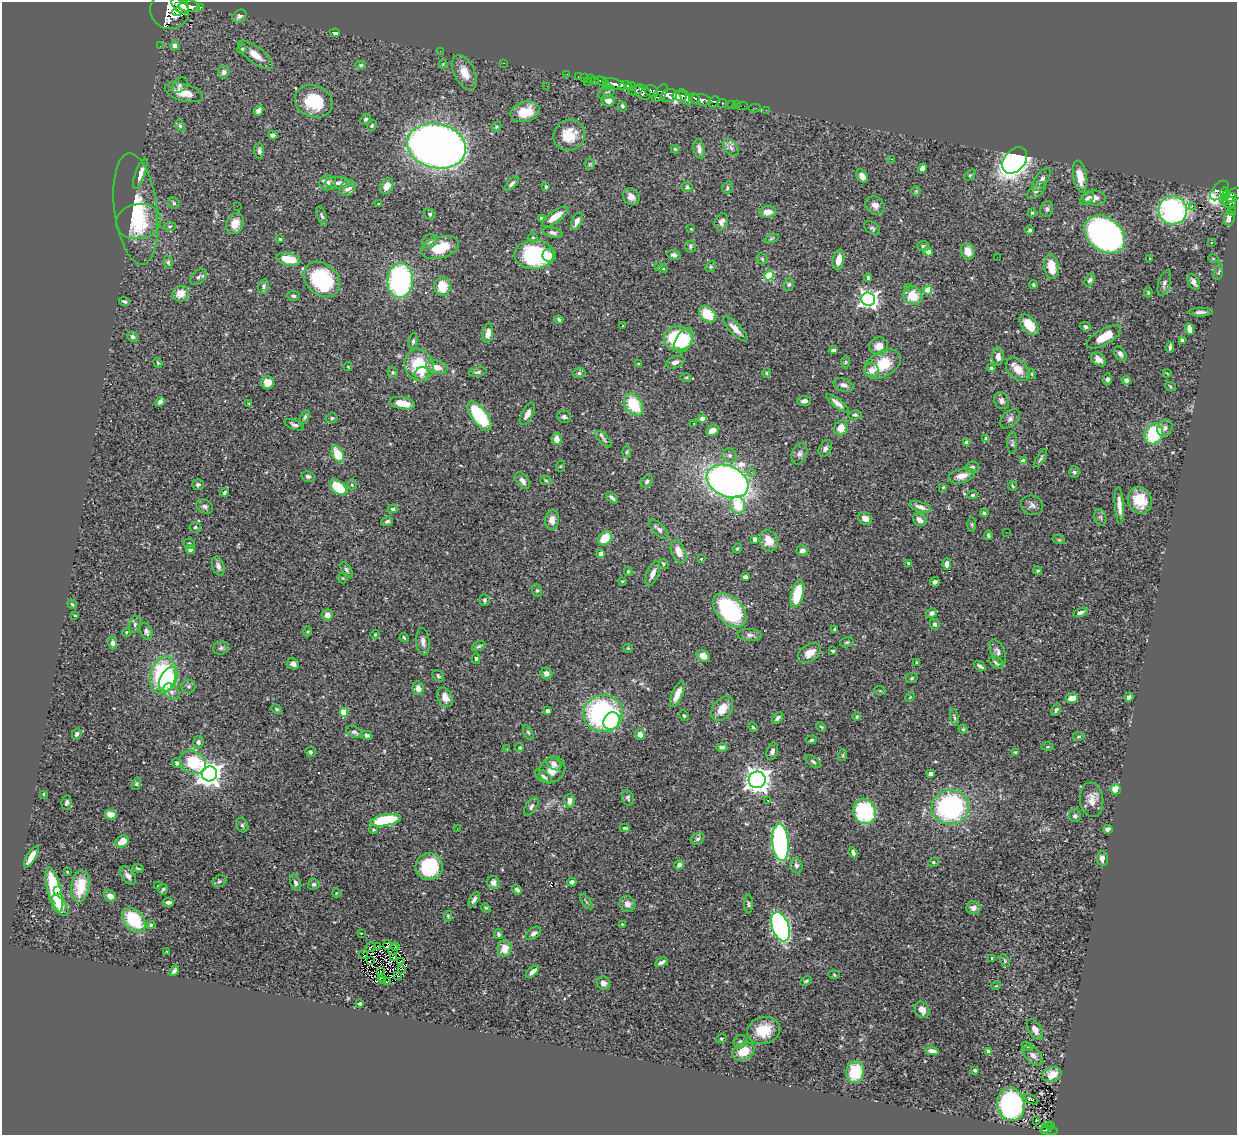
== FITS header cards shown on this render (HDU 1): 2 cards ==
NAXIS1  =                 1235
NAXIS2  =                 1133

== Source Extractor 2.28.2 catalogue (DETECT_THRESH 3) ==
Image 1235 x 1133 px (HDU 1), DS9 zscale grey, 1 PNG px = 1 image px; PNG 1239 x 1137 px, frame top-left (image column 1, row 1133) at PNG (2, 2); each listed source drawn as its Kron ellipse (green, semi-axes under 4 px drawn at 4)
Background 0.849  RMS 0.03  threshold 0.0897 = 3 sigma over >= 5 px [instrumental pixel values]
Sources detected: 493; all 493 listed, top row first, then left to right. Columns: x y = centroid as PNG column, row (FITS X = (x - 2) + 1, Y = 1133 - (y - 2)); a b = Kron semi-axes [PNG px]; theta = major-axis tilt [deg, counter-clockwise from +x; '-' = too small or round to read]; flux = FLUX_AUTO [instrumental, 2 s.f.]
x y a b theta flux
180 6 10 5 -41 3000
189 6 10 5 -1 2200
200 7 3 3 - 91
170 10 19 19 - 6500
177 12 5 4 - 1000
239 16 7 6 - 6
335 33 5 4 - 5.6
160 46 2 2 - 9.7
175 46 4 4 - 17
242 49 4 4 - 3.8
440 51 2 2 - 5.7
255 55 21 8 -38 23
503 63 3 2 - 240
443 64 4 4 - 1.8
361 65 5 4 - 2.7
224 72 6 5 - 6.4
464 72 19 10 -66 28
567 74 2 2 - 9.2
578 76 2 2 - 10
584 78 2 2 - 3.5
591 79 3 2 - 8.4
595 81 4 3 - 51
601 81 6 3 -18 35
588 82 2 2 - 62
614 84 11 5 -15 1900
180 85 9 6 45 5.6
625 85 6 3 4 700
547 86 3 2 - 1.6
606 86 3 2 - 9.1
631 86 5 3 - 510
636 91 7 3 19 320
651 91 7 5 -31 600
607 92 9 5 32 4.6
643 92 9 6 -43 660
184 93 19 8 -15 31
660 93 10 5 52 570
669 96 8 6 17 1100
680 96 7 5 -7 2100
685 97 9 4 -59 1000
694 98 6 3 -30 260
608 100 7 6 - 13
701 100 10 5 -9 1100
314 101 19 16 -22 80
714 102 6 4 44 330
722 103 5 3 - 160
731 104 2 2 - 16
736 105 2 2 - 8.9
622 106 5 4 - 3.2
742 106 6 2 0 14
755 108 6 2 0 16
766 110 2 2 - 10
258 111 6 4 52 9
525 112 15 10 14 49
366 119 6 5 - 3.3
180 126 6 4 -63 3.1
372 126 6 4 51 3
496 127 5 4 - 3.1
273 135 4 4 - 5.9
569 135 16 15 - 47
437 146 30 22 -12 1800
731 147 9 6 -50 8
675 149 4 4 - 2.4
699 149 10 5 -79 8.7
259 151 7 5 -86 5.5
892 159 3 3 - 0.91
1015 160 15 10 50 910
590 164 5 5 - 2.8
922 168 5 4 - 7.5
140 174 16 5 70 15
970 175 6 4 45 2.5
862 176 7 5 -57 9.3
1080 176 16 6 -81 29
1042 179 13 6 56 9.2
328 183 8 7 - 9.5
339 183 13 6 -3 10
512 184 9 4 46 5.3
387 186 8 6 60 17
546 187 4 3 - 3.3
687 187 6 5 - 3.3
348 188 9 7 36 15
727 188 6 5 - 4
1037 190 11 6 41 7.2
1219 190 12 6 48 240
916 191 5 5 - 2.3
1225 192 4 3 - 190
1226 195 5 3 - 110
1234 195 9 6 30 500
631 197 9 7 -46 14
1087 198 8 5 42 4.8
1095 198 11 7 -4 13
1229 199 8 3 36 340
174 203 6 5 - 3.2
379 203 4 2 - 1.4
1230 203 7 5 -56 390
875 205 10 8 -36 13
237 206 2 2 - 29
1193 206 2 2 - 4.5
136 209 56 21 -83 120
1047 209 8 6 85 5.8
1173 210 14 14 - 400
1232 211 5 3 - 27
768 212 8 6 4 16
1032 213 4 4 - 2.2
430 214 6 5 - 3.6
322 216 10 4 -72 4.3
555 217 16 6 36 26
1229 218 8 5 86 16
541 219 4 4 - 4
138 221 22 17 10 48
577 221 9 5 66 11
721 222 9 6 67 8.6
235 223 11 8 67 26
170 226 6 3 1 2.6
872 228 9 5 -35 4.7
691 229 3 3 - 1.4
1030 230 4 4 - 3.8
553 233 10 5 -12 6
1105 234 22 16 -38 660
533 238 5 4 - 2.9
280 239 3 3 - 1.9
771 239 7 3 19 2.8
429 241 8 6 29 6.1
1212 243 3 3 - 2.3
690 246 6 5 - 3.7
923 246 6 5 - 3.8
440 248 19 10 16 57
968 251 8 6 -75 23
928 252 5 4 - 15
534 254 20 14 3 200
549 255 7 6 - 13
674 255 6 4 -9 4.8
997 257 2 2 - 0.91
1150 258 3 2 - 1.7
1213 258 5 3 - 1.7
288 259 12 6 -12 41
762 259 6 5 - 2.8
838 260 10 5 76 21
168 262 6 4 -81 3.6
658 267 4 3 - 2.1
711 267 6 4 54 2.7
1051 267 12 7 -81 38
663 268 5 3 - 1.7
1219 272 8 3 76 2.6
769 275 5 4 - 100
198 277 10 6 44 6.2
868 278 4 3 - 3.6
322 279 20 15 -42 160
1090 280 7 4 62 4.6
400 281 17 13 85 370
1194 282 8 5 -61 8.4
1164 283 13 6 74 7.6
789 284 6 5 - 3.8
1033 285 5 4 - 2.8
264 286 7 5 81 5
442 287 9 8 - 41
909 287 3 3 - 1.6
928 290 4 4 - 48
1148 292 5 4 - 2.1
181 294 8 7 - 24
293 296 6 4 -8 4.2
913 296 10 9 - 39
868 299 7 6 - 760
124 301 5 3 - 3.5
1200 312 12 4 0 7.5
708 314 10 7 -39 58
559 319 4 3 - 2.8
622 325 3 2 - 3.2
1029 325 12 7 -48 35
1085 327 6 4 -22 4.8
735 329 17 5 -47 15
1190 329 6 4 -68 14
488 333 10 5 81 17
132 337 5 5 - 4.5
1104 337 19 8 29 37
678 338 14 12 1 130
1182 340 4 4 - 4.7
413 341 7 4 84 3.9
684 341 13 8 58 64
879 346 9 9 - 18
1170 347 5 3 - 5.1
833 350 4 3 - 5.1
1120 354 8 5 -56 6.3
998 356 9 6 -89 14
1098 359 8 6 -38 11
675 362 9 6 19 9.7
845 362 6 4 88 2.8
158 363 5 4 - 2.1
638 364 4 3 - 2
883 364 20 12 29 59
419 365 16 14 -64 82
348 367 4 4 - 1.8
437 367 11 6 -14 17
991 368 4 4 - 2.9
1018 369 14 9 -44 25
871 370 7 7 - 16
393 372 5 5 - 2.9
478 372 9 4 12 4.8
579 373 6 5 - 4.1
767 373 5 3 - 2.1
1167 373 4 3 - 1.4
422 374 7 6 - 8.6
1032 374 5 3 - 1.8
686 377 6 4 0 2.3
1107 379 5 4 - 4.8
1126 380 4 4 - 5.4
268 383 6 6 - 22
844 385 10 6 -18 8.7
1170 386 6 3 -20 2.1
804 401 7 5 5 7.3
1002 401 9 7 -63 7.5
160 402 5 4 - 7
402 403 13 6 -11 30
837 403 14 4 -38 12
249 404 4 3 - 1.6
634 405 12 8 -56 75
527 414 12 5 62 11
855 415 6 4 0 3.8
480 416 17 7 -54 150
305 417 7 4 58 3.8
564 417 7 6 - 5.1
332 418 6 4 16 3.6
702 419 4 4 - 27
1010 419 11 7 44 7.6
693 423 4 3 - 1.9
294 425 10 4 -21 6
841 428 7 6 - 20
1165 428 9 7 52 7.7
712 431 7 5 25 15
1154 434 11 8 63 110
986 438 3 3 - 5.9
557 439 6 5 - 18
604 439 10 4 -46 5.1
967 443 4 4 - 18
1012 443 11 5 88 4.1
825 448 9 6 60 7.1
626 452 6 4 88 3.1
338 454 8 5 -63 49
799 454 11 7 70 8.4
729 455 7 6 - 6.2
1041 458 10 3 57 4
1023 461 4 4 - 17
561 466 6 4 71 2.1
972 467 7 5 13 5.4
751 472 3 3 - 4.9
1074 472 5 5 - 4
308 476 6 5 - 3.8
962 476 14 7 15 18
523 481 10 6 -53 9.3
546 481 6 4 -3 2.3
647 481 7 5 51 5.5
728 481 22 15 -25 1100
198 485 6 5 - 5.2
352 485 6 4 71 3.2
1013 486 5 3 - 2.3
943 487 4 3 - 2.1
338 488 9 6 -39 74
225 492 5 3 - 3.6
972 495 5 4 - 3.4
612 498 7 3 -41 5.8
1140 500 13 11 -60 45
738 505 9 7 -75 57
1032 505 11 9 -26 9.4
205 506 8 6 -26 6.6
1119 506 19 4 -86 16
920 507 11 5 -20 11
393 509 5 3 - 3.7
984 513 4 4 - 3.2
1100 517 8 5 -74 4.5
865 518 7 5 -32 14
552 520 10 7 81 13
920 520 7 5 -36 12
387 521 6 4 19 4.4
972 524 7 4 -89 3
195 527 6 5 - 4.1
659 529 12 6 -44 9
1006 532 2 2 - 3.2
988 535 4 4 - 3.5
605 538 8 6 50 42
755 539 4 4 - 9.1
1059 540 6 4 -18 2.5
769 541 11 9 -63 30
189 544 6 5 - 3.6
737 548 5 4 - 2.3
190 549 4 4 - 13
802 550 6 5 - 6.6
679 552 12 6 -68 21
601 554 4 4 - 17
701 559 3 2 - 1.6
909 563 4 3 - 3.3
663 564 5 4 - 2.3
947 564 5 4 - 9.9
218 566 10 6 -72 9.1
346 570 8 4 -57 4
628 571 5 4 - 2.6
1038 571 4 4 - 3.1
653 574 13 5 67 13
745 577 4 4 - 6.8
343 578 5 5 - 2.4
622 581 3 3 - 2.7
935 582 5 4 - 5.4
537 590 6 5 - 3.4
797 594 14 6 76 82
484 600 5 5 - 5.5
72 604 5 3 - 2.3
730 610 20 13 -47 250
1080 612 7 4 17 5.5
932 613 6 4 31 6.8
327 615 5 5 - 13
75 616 4 2 - 1.6
135 624 8 5 74 4.7
935 624 5 4 - 3.8
835 630 4 3 - 4.1
146 631 9 5 -72 7.4
308 631 5 3 - 2.2
126 632 4 4 - 2.1
375 634 5 4 - 2.1
750 635 12 6 -5 7.3
404 638 4 3 - 2.4
423 642 14 6 -84 10
847 642 7 5 15 3.5
113 643 6 4 -89 6.6
479 646 7 3 25 3
221 648 8 6 17 4.7
628 648 5 4 - 2.3
833 651 3 3 - 3.1
998 651 13 6 -65 8.1
809 653 12 8 33 21
703 656 7 5 -33 18
476 658 5 4 - 2.6
917 662 4 3 - 1.8
997 663 8 5 -35 7.4
293 664 6 5 - 8.7
980 666 6 3 -33 4.9
546 673 6 6 - 7.6
163 675 19 12 77 190
438 676 6 4 -45 3.3
912 678 6 5 - 2.7
168 679 13 8 62 110
189 686 7 7 - 5
418 688 7 5 -77 12
880 691 6 3 -19 1.9
171 692 9 6 -49 9
677 694 13 5 67 21
445 697 10 7 -63 17
910 697 5 3 - 1.7
1129 697 4 4 - 6.4
1072 698 6 5 - 25
277 709 5 4 - 2.9
722 709 14 9 54 29
1056 710 6 4 65 4.5
547 711 4 3 - 12
344 712 4 4 - 58
603 714 20 18 10 370
684 716 5 3 - 2.2
857 716 4 4 - 2.7
954 717 8 3 -80 3.3
778 718 7 4 44 5.7
611 721 9 7 55 110
753 727 5 4 - 2.6
821 727 5 3 - 2
963 729 4 4 - 2.4
354 732 9 5 -25 5.2
528 732 8 4 -62 3.5
77 734 5 4 - 6.1
640 734 5 5 - 13
367 735 6 4 -16 4.1
1079 736 6 4 7 2.9
811 740 5 4 - 2.8
198 742 6 5 - 5.3
722 747 5 3 - 6
1048 747 6 3 0 2.1
520 748 4 4 - 2.6
507 749 4 3 - 1.9
772 751 9 5 72 7
311 752 5 5 - 3.4
1016 752 4 3 - 2.2
843 755 6 4 72 2.3
193 762 14 11 -31 82
813 762 9 4 -37 4.1
177 763 5 4 - 5.5
554 764 8 5 -36 11
552 770 14 12 40 27
930 773 4 3 - 13
209 774 8 7 - 1800
543 776 10 5 -35 6
757 780 8 8 - 1800
136 784 6 4 72 2.7
1116 789 5 5 - 28
43 794 3 2 - 1.5
628 798 8 5 -75 4.1
768 800 3 2 - 2
1092 800 17 11 -83 21
569 801 7 5 85 10
67 803 7 5 80 5
531 807 10 5 56 5.6
950 807 19 17 9 330
865 811 13 11 -67 150
111 815 6 5 - 22
1075 816 6 6 - 4.6
385 820 15 5 10 120
242 825 7 6 - 4.3
625 828 5 3 - 2.7
457 829 2 2 - 4.5
1108 829 4 4 - 10
373 830 4 4 - 3.3
698 839 7 5 37 4.7
122 841 7 5 35 24
780 842 18 8 -85 400
853 852 5 3 - 5.6
31 857 12 4 59 20
1102 859 7 5 -82 11
933 862 5 4 - 2.8
679 865 5 4 - 7
796 866 8 6 -75 6.6
429 867 13 13 - 140
138 868 6 2 -22 2.7
67 872 3 2 - 1.5
128 876 11 5 -53 8.3
219 881 7 5 21 4.2
572 882 4 4 - 6
295 883 9 5 -67 5.1
493 883 6 6 - 13
314 884 6 5 - 4.5
80 886 16 9 81 55
157 886 3 3 - 3.2
163 889 5 4 - 3.4
54 890 23 7 -77 94
517 890 5 3 - 6.2
58 891 4 3 - 30
336 893 4 2 - 1.4
110 896 6 5 - 12
474 900 8 4 59 6.9
168 902 5 4 - 6.2
586 902 9 2 -54 2.5
627 904 8 7 - 9.6
748 904 9 3 -90 3.3
60 905 12 5 -56 13
486 908 5 4 - 2.5
973 908 7 6 - 11
448 916 5 4 - 2.4
134 920 14 9 -48 100
622 924 3 2 - 1.4
151 925 4 4 - 2.5
780 927 15 8 -69 540
361 933 2 2 - 1.4
533 933 8 5 39 6.9
498 934 5 4 - 3.8
387 945 5 2 - 1.3
378 946 2 2 - 0.22
371 947 5 2 - 1.7
395 947 3 2 - 1.2
505 948 8 7 - 26
393 949 6 2 48 0.81
167 952 3 3 - 1.8
363 954 4 2 - 1.8
393 957 3 2 - 3.6
992 958 3 2 - 2.6
370 961 3 2 - 1
1005 961 7 4 -60 2.3
400 962 3 2 - 2
661 962 7 3 27 5.9
401 969 2 2 - 0.99
174 971 6 3 50 4.4
380 972 2 2 - 1.3
532 972 8 4 41 12
834 974 5 3 - 2
397 975 3 2 - 1.1
381 978 2 2 - 0.36
383 980 3 2 - 2
806 981 6 4 28 3.1
387 982 3 2 - 1.2
603 983 7 6 - 8.4
996 986 5 3 - 1.6
360 1004 4 3 - 3.8
922 1010 8 7 - 14
1035 1029 11 6 -60 13
764 1030 17 13 14 48
721 1039 5 4 - 2.4
740 1042 7 6 - 4.7
1027 1046 6 3 -19 2.5
744 1051 11 8 25 40
932 1051 7 4 -9 9.1
989 1051 4 4 - 23
1033 1055 12 7 -46 10
975 1070 3 3 - 4.6
855 1072 11 9 79 78
1052 1075 10 7 23 20
1031 1099 8 3 -27 3.8
1011 1104 17 14 -79 410
1036 1120 3 2 - 5.2
1051 1126 3 2 - 9.6
1047 1128 6 2 34 26
1049 1131 9 4 -3 120